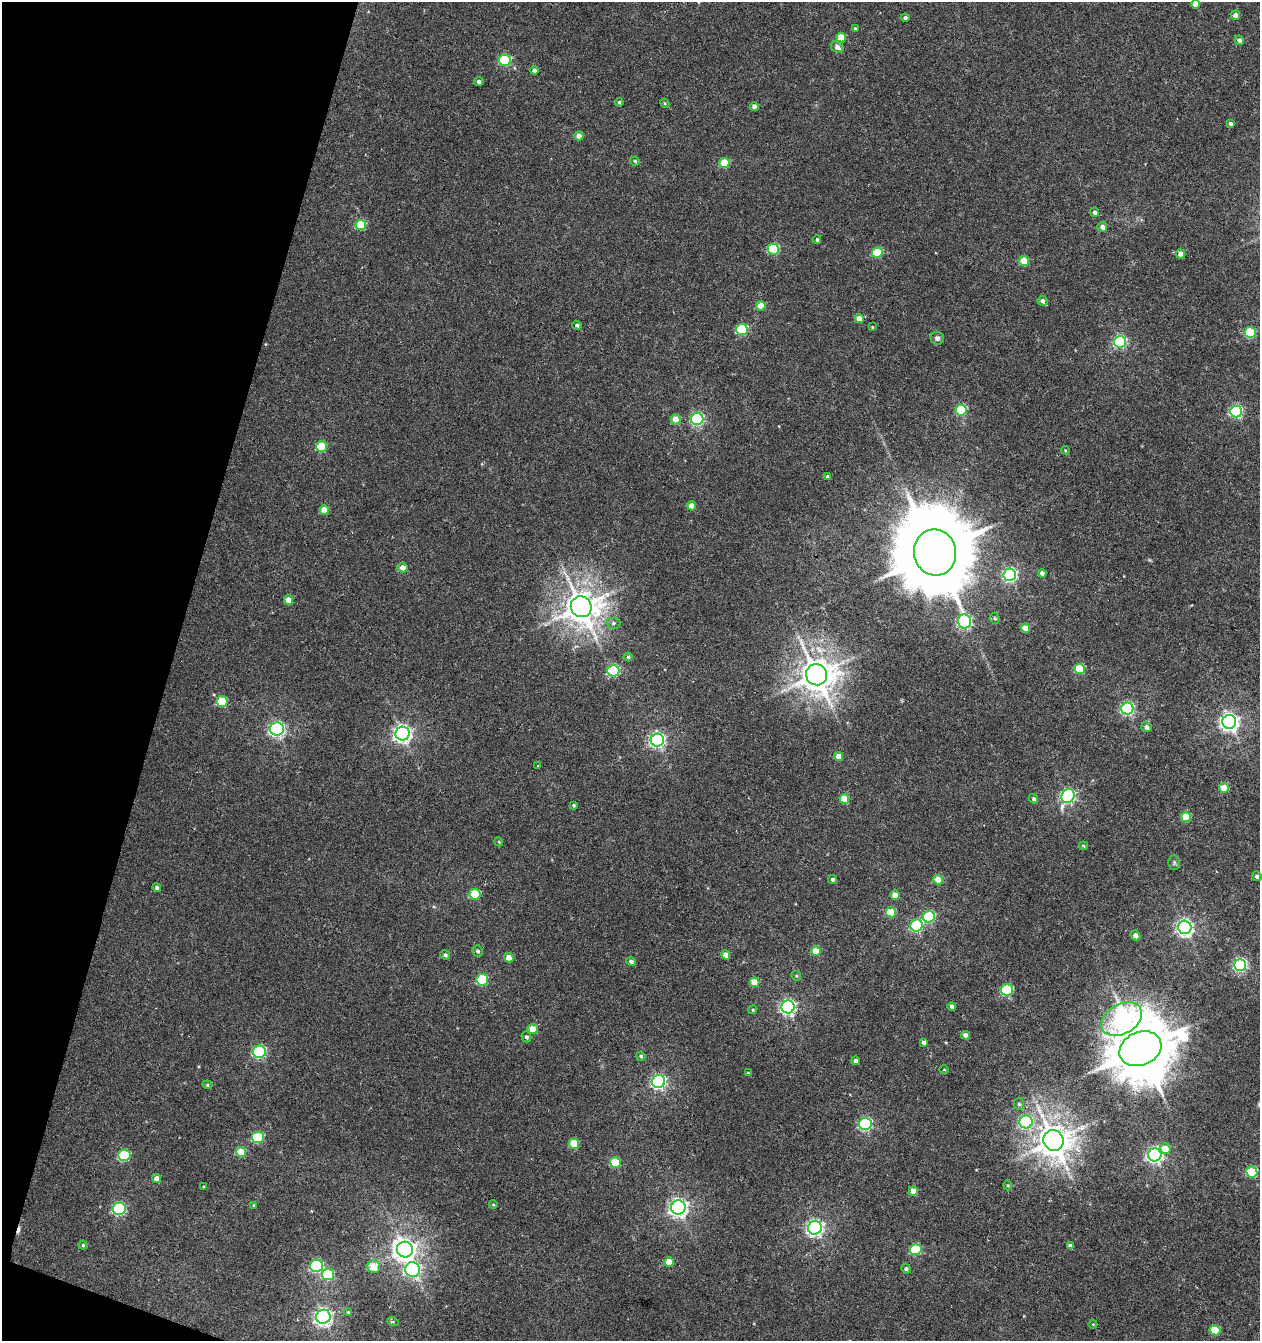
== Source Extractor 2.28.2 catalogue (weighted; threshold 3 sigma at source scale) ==
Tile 9 of 4 x 4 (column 1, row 3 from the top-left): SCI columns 276-1533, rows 1341-2679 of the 5517 x 5361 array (HDU 1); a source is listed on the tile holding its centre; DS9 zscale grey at full resolution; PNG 1262 x 1343 px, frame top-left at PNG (2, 2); each listed source drawn as its Kron ellipse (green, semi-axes under 4 px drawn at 4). Shown black and unused: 14% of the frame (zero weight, under 5 of 10 exposures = <1% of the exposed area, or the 3 px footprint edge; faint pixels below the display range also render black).
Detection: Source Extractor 2.28.2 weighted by HDU 2 'WHT'; one run over the whole footprint, this tile lists its part. Background 0.00246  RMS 0.0021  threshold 0.00868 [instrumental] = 3 sigma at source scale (4.09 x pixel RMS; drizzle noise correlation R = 1.36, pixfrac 0.8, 0.0396/0.0396 arcsec/px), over >= 5 px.
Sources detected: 152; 1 too faint to see at this stretch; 2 cosmic-ray / hot-pixel residue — neither listed nor drawn; the other 149 listed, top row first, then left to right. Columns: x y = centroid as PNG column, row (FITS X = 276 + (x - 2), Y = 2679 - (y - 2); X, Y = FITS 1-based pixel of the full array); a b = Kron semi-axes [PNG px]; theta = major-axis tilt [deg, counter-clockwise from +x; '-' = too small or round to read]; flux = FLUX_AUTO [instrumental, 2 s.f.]
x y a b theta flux
1196 4 4 4 - 2
1235 15 5 4 - 1.1
905 18 4 4 - 0.61
855 29 4 3 - 0.33
841 38 5 4 - 4.5
1239 40 5 4 - 0.77
837 47 7 5 -31 0.98
505 60 6 5 - 18
534 70 4 4 - 0.57
479 82 4 4 - 0.68
619 102 4 4 - 0.36
665 103 5 4 - 0.24
754 107 4 4 - 1.2
1230 123 4 3 - 0.38
579 136 4 4 - 1.5
635 161 5 4 - 0.34
724 163 5 5 - 5.9
1094 212 5 4 - 0.69
361 225 5 5 - 9.8
1102 227 5 5 - 0.92
817 240 4 3 - 0.31
773 249 5 5 - 13
877 253 5 5 - 8.2
1181 254 5 4 - 1.4
1024 261 5 4 - 5.4
1042 301 5 5 - 0.79
761 306 5 4 - 3.4
859 319 4 4 - 2.4
577 325 4 4 - 0.48
872 327 3 3 - 0.18
742 329 6 5 - 16
1250 332 5 5 - 11
937 338 7 6 - 0.74
1120 342 6 6 - 30
961 410 5 5 - 13
1236 412 6 6 - 30
676 419 5 4 - 3.7
697 419 6 6 - 30
322 447 5 5 - 9.1
1065 450 4 3 - 0.16
828 477 4 4 - 0.61
692 506 4 4 - 2.5
324 510 5 4 - 3.2
935 552 23 21 -76 2400
403 568 5 5 - 1.7
1042 573 4 4 - 0.74
1010 575 6 6 - 38
289 600 5 4 - 2.2
581 607 10 10 - 400
995 618 6 4 -67 0.32
964 621 7 6 - 38
613 623 7 5 1 0.49
1025 628 5 4 - 3.3
628 657 4 4 - 0.27
1080 669 5 5 - 8.3
613 671 6 6 - 19
816 675 10 10 - 430
222 701 5 5 - 8.8
1127 709 6 6 - 33
1229 722 7 7 - 98
1147 727 5 5 - 0.77
277 729 7 6 - 57
402 734 7 7 - 83
657 740 6 6 - 50
839 756 4 4 - 2.5
537 766 3 2 - 0.21
1224 788 5 4 - 4
1068 796 7 6 - 43
844 799 5 4 - 4.1
1034 799 5 4 - 0.5
574 805 4 4 - 0.32
1186 817 5 4 - 5.8
499 842 4 3 - 0.18
1083 846 5 3 - 0.23
1174 863 7 6 - 0.4
1257 876 5 4 - 0.62
833 879 4 4 - 0.41
938 880 5 4 - 3.8
157 888 4 4 - 0.47
475 894 5 5 - 8.3
895 895 5 4 - 1.7
891 912 5 5 - 6.3
929 917 6 5 - 17
917 926 6 6 - 21
1185 927 7 6 - 69
1135 935 5 4 - 1.1
478 951 5 5 - 0.45
816 951 5 4 - 3.7
445 955 5 4 - 0.53
726 955 5 4 - 1.9
509 958 5 4 - 2.5
631 961 5 4 - 0.66
1240 965 6 6 - 34
796 976 5 4 - 0.26
482 980 6 5 - 13
754 982 5 4 - 3.3
1007 990 6 5 - 16
952 1006 4 4 - 0.77
788 1007 6 6 - 51
753 1010 4 4 - 0.2
1122 1019 22 15 30 37
532 1029 5 5 - 2.9
965 1035 4 4 - 1.2
526 1037 5 5 - 0.5
923 1042 4 4 - 0.74
1140 1049 22 16 23 1300
259 1052 6 6 - 28
641 1056 4 4 - 0.34
856 1061 4 4 - 0.89
944 1070 4 3 - 0.16
748 1073 4 4 - 0.18
659 1082 6 6 - 49
207 1085 5 4 - 0.27
1019 1104 6 5 - 0.41
1026 1122 6 6 - 24
865 1124 6 6 - 31
258 1137 6 5 - 13
1053 1140 11 10 - 380
574 1144 5 5 - 6.3
1165 1149 5 5 - 3.3
241 1152 5 5 - 5.3
124 1155 6 5 - 12
1155 1155 6 6 - 66
615 1163 5 5 - 6.8
1252 1172 5 5 - 11
157 1179 5 4 - 1.5
1008 1185 5 4 - 0.21
204 1187 4 3 - 0.17
913 1191 5 4 - 2
254 1205 4 4 - 0.25
493 1205 4 3 - 0.19
678 1207 7 7 - 90
119 1209 6 6 - 27
815 1228 7 6 - 70
83 1245 4 4 - 0.27
1070 1246 4 4 - 0.77
405 1250 8 8 - 180
916 1250 6 5 - 13
669 1262 5 4 - 3.2
317 1266 6 6 - 25
374 1267 6 6 - 3.6
413 1269 7 7 - 41
906 1269 5 4 - 0.54
328 1274 6 5 - 8.7
348 1312 4 4 - 0.2
323 1317 7 7 - 81
393 1322 6 4 -19 0.31
1093 1324 4 3 - 0.14
1215 1330 5 5 - 6.5
Isophote crosses this tile's border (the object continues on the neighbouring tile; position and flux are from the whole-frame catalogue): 1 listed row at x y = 1196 4